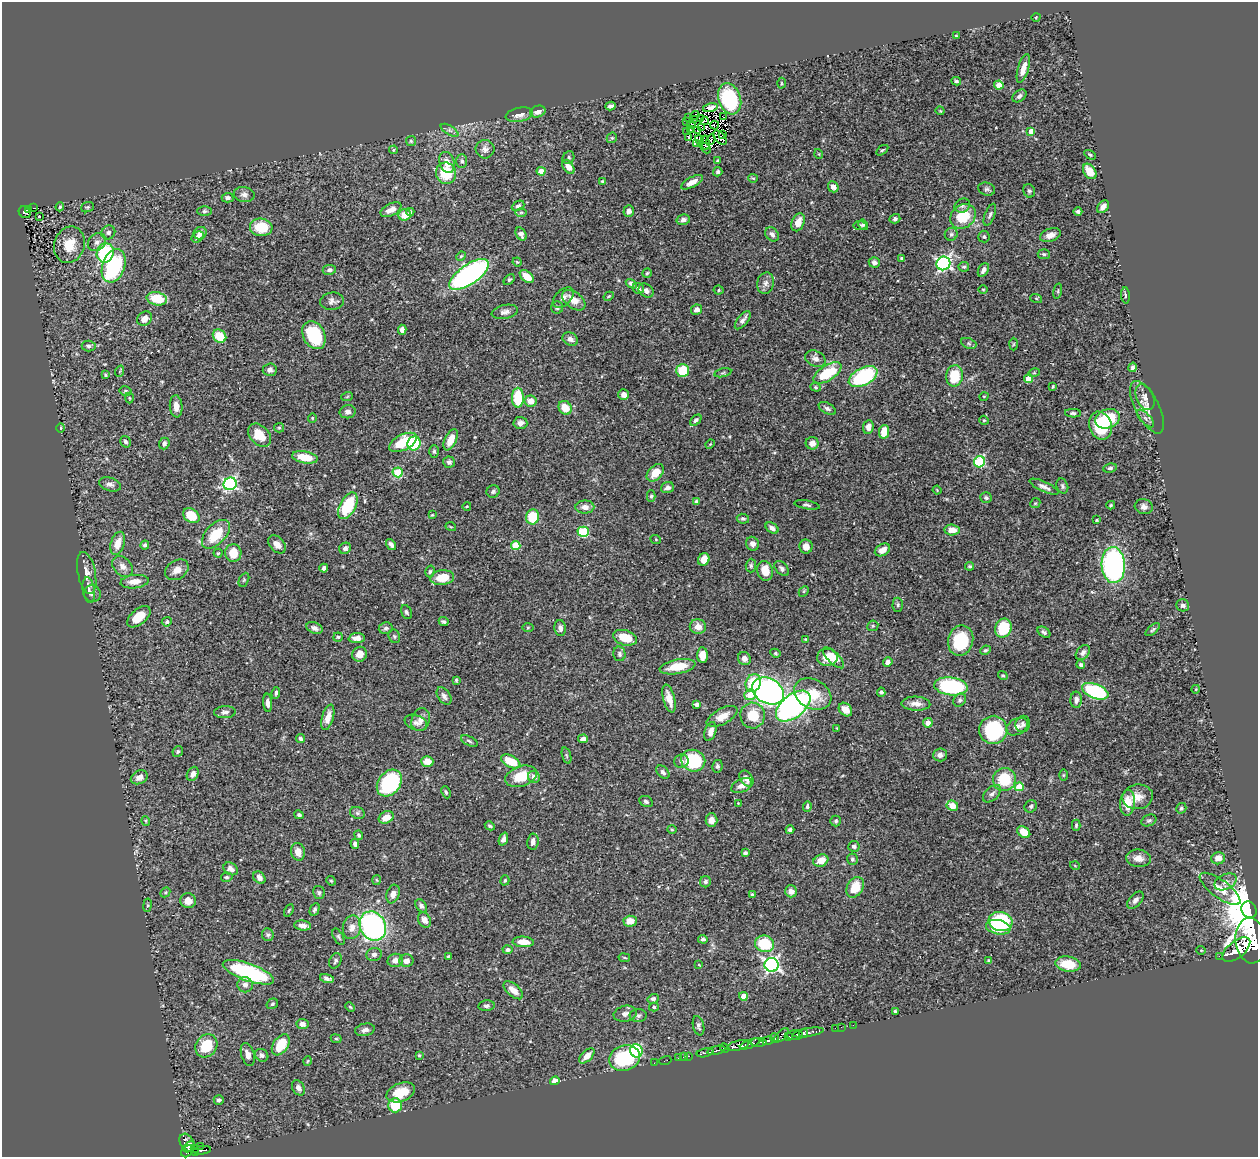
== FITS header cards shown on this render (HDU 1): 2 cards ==
NAXIS1  =                 1256
NAXIS2  =                 1155

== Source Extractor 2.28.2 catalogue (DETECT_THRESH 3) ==
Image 1256 x 1155 px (HDU 1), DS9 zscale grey, 1 PNG px = 1 image px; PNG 1260 x 1159 px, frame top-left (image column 1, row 1155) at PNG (2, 2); each listed source drawn as its Kron ellipse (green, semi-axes under 4 px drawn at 4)
Background 0.443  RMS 0.02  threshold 0.0605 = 3 sigma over >= 5 px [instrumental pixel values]
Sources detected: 477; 3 with non-positive FLUX_AUTO (blend fragments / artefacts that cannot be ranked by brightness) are neither listed nor drawn; the other 474 listed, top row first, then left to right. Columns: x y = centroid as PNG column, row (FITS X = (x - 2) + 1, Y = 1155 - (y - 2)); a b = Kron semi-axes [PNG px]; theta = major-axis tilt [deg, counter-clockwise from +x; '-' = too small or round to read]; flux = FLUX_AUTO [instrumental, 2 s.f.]
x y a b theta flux
1036 17 5 3 - 1.1
956 36 4 3 - 1.4
1023 68 15 5 73 12
956 81 5 4 - 2.1
781 83 5 3 - 1.4
999 85 4 4 - 19
1019 96 8 5 37 4.1
730 99 16 11 -71 90
610 106 5 4 - 4.2
710 108 7 3 12 1.1
940 111 4 3 - 1.3
538 112 8 5 18 8.7
519 115 14 7 11 9.1
695 115 4 2 - 1.8
689 117 3 2 - 0.99
724 117 3 2 - 1.4
700 119 4 3 - 2.4
694 120 3 2 - 0.52
704 121 4 2 - 0.62
687 122 2 2 - 0.89
691 125 4 2 - 1.5
715 125 4 2 - 2.3
702 127 3 2 - 0.95
691 129 4 3 - 0.0087
450 130 10 4 -31 3.7
687 131 2 2 - 1.1
698 131 2 2 - 1.2
1031 131 4 4 - 12
722 135 3 2 - 0.73
688 137 3 2 - 1.3
612 138 5 5 - 1.9
720 138 8 5 -49 1.1
711 139 5 3 - 3.9
700 140 5 2 - 2.9
411 141 5 5 - 2
705 143 7 3 -84 0.96
696 144 3 2 - 1.2
705 148 6 3 -46 2.5
485 149 9 9 - 6.3
394 150 4 3 - 1.7
882 150 7 4 35 2
819 154 5 3 - 1.1
1090 155 6 4 -31 2
568 158 6 5 - 2.7
462 161 7 5 -89 3.1
718 161 4 4 - 1.9
447 162 11 7 -72 12
568 167 8 5 -54 11
541 171 4 4 - 18
1090 171 8 6 -55 19
718 172 5 4 - 3.3
446 173 11 10 - 47
753 178 5 4 - 1.8
602 181 3 2 - 1.4
692 182 12 5 28 9.7
833 187 6 5 - 7.5
987 189 8 6 -16 3.9
1029 191 7 5 -71 2.7
244 194 10 7 -8 5.5
228 198 6 4 1 4.2
518 206 7 5 25 3.2
962 206 8 6 28 3.8
60 207 4 3 - 1.7
87 207 6 5 - 2.2
1103 207 7 5 48 7.6
34 208 4 2 - 16
29 209 4 3 - 29
391 210 11 6 27 11
205 211 7 5 2 2.6
629 211 5 5 - 5.8
1078 211 4 4 - 3.2
25 212 6 5 - 52
410 212 4 4 - 3.4
521 212 6 4 1 1.8
405 215 6 6 - 19
990 215 11 5 68 3.6
963 216 14 11 39 41
39 217 3 3 - 2.8
895 219 5 4 - 3
683 220 6 5 - 5
798 222 9 6 67 16
860 225 6 4 -5 1.9
863 225 5 4 - 2.3
261 227 11 9 -5 41
108 232 7 6 - 3.8
200 233 7 6 - 7
521 234 7 5 -57 4.8
772 234 8 6 -47 4.6
951 234 6 6 - 3.1
1050 235 11 6 18 8.7
198 237 6 5 - 6.1
984 237 6 5 - 2.8
97 242 10 8 42 6.4
69 245 18 15 71 27
105 253 10 8 74 94
1044 254 6 5 - 2.3
461 256 5 4 - 1.7
902 259 4 3 - 2.4
517 262 5 4 - 1.4
874 262 5 5 - 4.8
943 263 7 6 - 300
114 266 17 11 71 130
964 267 5 4 - 2.2
329 270 7 5 10 3.5
983 270 7 5 60 6
647 273 4 4 - 1.7
469 274 23 9 34 350
527 276 8 5 -40 19
509 280 6 4 46 2
766 283 11 8 76 6.7
631 284 6 4 -30 4.4
638 289 6 5 - 4.9
983 289 4 3 - 1.2
646 290 8 6 -40 5.6
719 290 5 4 - 1.8
1058 291 8 3 77 1.7
1125 295 8 3 -85 2
609 296 5 3 - 1.3
563 298 12 7 43 6.4
1036 298 6 4 -19 1.6
157 299 10 6 -11 38
574 300 13 8 -36 16
332 301 12 8 5 5.8
557 307 6 6 - 3.1
697 310 5 5 - 6.5
505 312 13 7 12 6.3
145 319 8 6 41 9.6
743 320 11 5 52 6.4
402 330 5 4 - 5.7
314 335 15 10 -62 61
220 336 7 6 - 31
570 339 8 6 -29 5.7
969 343 8 5 -21 2.5
1013 344 6 4 88 1.9
89 346 7 5 -4 2.9
815 359 11 7 -25 6.7
1133 367 5 4 - 2.8
270 370 7 6 - 5.7
683 370 6 6 - 43
120 371 6 3 71 1.2
723 373 8 3 13 2.1
827 373 16 7 33 69
1034 373 5 3 - 1.5
105 375 3 3 - 1.3
954 376 10 8 82 37
863 377 15 8 28 130
1028 379 4 4 - 20
816 387 5 4 - 1.8
1053 387 3 2 - 1.3
125 391 6 5 - 2.2
624 395 5 5 - 6.4
984 396 5 3 - 1.1
347 397 6 3 20 1.5
1145 397 14 8 -66 7
129 398 5 3 - 1.4
518 398 10 6 90 57
531 401 6 5 - 14
176 406 11 6 -85 9.7
1147 407 29 12 -62 18
565 408 7 6 - 22
827 408 9 5 -30 4.1
348 412 8 6 10 5.3
1073 413 8 4 -2 2.3
312 418 4 4 - 1.4
1145 418 11 5 -46 5
1108 419 13 9 18 69
696 420 7 4 45 3.4
984 420 5 4 - 1.6
520 423 7 6 - 7.5
1100 426 14 11 -68 57
868 427 7 5 83 8.6
61 428 5 3 - 1.3
279 428 5 4 - 2
884 432 7 5 79 23
260 435 13 9 -45 29
451 440 11 6 65 17
125 442 6 5 - 3.2
403 442 15 7 26 50
164 443 6 5 - 4
414 443 7 6 - 56
812 443 6 6 - 9.2
710 444 5 4 - 1.3
434 451 6 4 90 2.4
305 457 13 6 -11 29
449 462 6 5 - 4
979 462 5 5 - 110
1110 468 7 4 8 2.8
398 472 5 5 - 63
655 473 10 6 46 17
110 484 11 6 -16 5.7
230 484 7 6 - 240
1062 486 8 5 -71 3.2
1044 487 16 5 -25 5.7
667 488 6 5 - 5.7
937 490 4 3 - 1.2
493 491 6 6 - 3.1
651 496 6 4 88 2
986 498 6 5 - 2.5
696 502 4 3 - 2.5
1035 503 5 4 - 1.6
807 505 13 4 -10 3.3
1111 505 4 3 - 1.6
348 506 14 7 61 72
467 506 4 3 - 1
585 507 9 6 0 8.6
1144 507 9 7 -16 5.7
432 515 3 3 - 1.3
191 516 9 6 -34 35
533 517 7 6 - 45
743 519 6 5 - 3.1
1097 520 3 2 - 1.5
451 527 5 3 - 1.2
772 528 7 4 -34 4.9
952 530 7 5 -5 14
583 532 5 5 - 84
216 534 17 10 47 42
656 540 5 3 - 1.2
118 543 12 7 73 16
277 544 10 7 -46 9.3
391 544 6 4 -54 3.8
752 544 7 6 - 6.3
145 545 5 4 - 2.6
516 545 4 4 - 39
806 547 7 6 - 10
345 548 6 5 - 4.9
882 550 8 5 30 10
218 553 4 4 - 1.6
233 553 9 8 - 26
704 559 6 5 - 13
1113 565 18 11 -87 280
751 566 7 5 89 2.5
970 566 4 4 - 2.1
122 567 12 8 -46 9.7
324 568 4 4 - 3.9
782 568 9 5 -46 4.1
177 570 12 9 34 13
430 571 6 4 74 2
765 571 10 7 -77 19
87 573 21 9 -79 12
442 578 12 7 6 28
244 580 7 4 65 2.2
134 582 14 6 6 14
89 590 13 6 -81 5.1
804 591 6 4 47 1.9
92 594 8 8 - 4.6
898 605 7 5 88 2.3
1183 605 6 6 - 4.5
406 612 7 5 -64 2.7
139 617 14 7 40 25
167 622 5 4 - 3.2
444 622 5 3 - 2.6
873 626 5 5 - 1.7
528 627 6 4 1 1.6
698 627 8 7 - 10
314 628 8 5 -22 5.6
386 628 7 6 - 3.1
560 628 8 5 -86 5.4
1003 628 10 8 69 60
1153 630 8 4 41 2.3
1044 632 7 4 -35 3.2
394 636 7 5 -66 2.4
338 637 4 4 - 1.7
357 638 8 5 5 9.4
625 638 12 7 -17 25
805 639 3 3 - 1
961 641 15 12 78 64
985 650 5 3 - 2
775 653 5 4 - 2.1
1083 653 8 6 50 5.4
360 654 7 7 - 11
619 654 7 6 - 3.6
702 655 7 5 88 15
827 657 10 8 3 26
833 658 14 5 -45 20
744 659 7 6 - 5.9
888 662 5 4 - 5.6
1081 665 4 4 - 2.6
677 667 18 7 10 30
1003 676 5 4 - 1.8
456 680 4 3 - 1.7
753 683 9 7 67 45
951 686 17 9 -6 140
1196 689 4 3 - 1
768 691 17 12 -30 430
1095 691 14 7 -20 130
881 692 4 4 - 2.8
276 693 6 3 82 2.7
813 694 19 14 -27 36
750 695 6 5 - 26
444 696 10 6 -57 4.8
669 699 14 6 -74 14
960 700 7 5 53 2.8
1076 700 8 5 88 5.7
268 703 9 4 -86 6
696 704 4 4 - 4.7
916 704 14 7 -2 9.1
793 706 20 11 38 330
845 710 7 6 - 13
225 712 11 6 2 5.3
753 715 13 12 - 34
722 716 17 8 28 15
328 717 13 5 74 11
421 720 12 8 69 9.1
416 723 11 7 -20 5.9
928 723 5 4 - 9.1
1023 724 8 7 - 4
1017 727 11 8 28 6.6
837 728 3 3 - 1.1
993 730 14 14 - 97
710 731 10 5 71 7.4
301 739 4 3 - 2.9
583 739 5 4 - 5.6
469 741 9 4 -26 2.8
178 751 6 5 - 2.4
566 755 8 3 -71 2
940 755 7 6 - 6.2
427 761 6 5 - 15
511 761 10 6 -26 35
681 761 7 6 - 4
693 761 12 10 -18 78
717 766 6 5 - 3.1
663 772 8 5 -45 4.2
193 774 7 5 61 7.6
1063 775 5 3 - 1.3
521 776 16 10 19 35
139 777 9 6 27 9
534 777 6 5 - 7.7
746 778 9 6 -54 8.3
1004 779 11 11 - 49
389 783 15 11 51 130
742 786 11 6 25 8.3
1019 787 4 4 - 29
446 792 6 3 -65 2.1
992 794 11 6 43 5.3
1138 797 15 12 10 15
646 801 7 5 -27 3.5
738 803 3 3 - 0.94
1128 803 13 7 85 22
807 806 5 4 - 2.8
952 806 6 5 - 17
1031 806 6 5 - 3.1
1181 808 5 5 - 2.5
357 813 7 6 - 3.1
299 815 5 3 - 2.6
386 817 8 5 26 14
711 820 6 6 - 9.2
1149 820 8 5 24 2.8
146 821 5 3 - 1.3
836 821 5 5 - 2.7
1076 825 5 3 - 1.8
490 826 5 3 - 2.3
672 829 5 3 - 1.3
790 830 4 4 - 3.4
1024 832 7 5 -38 21
359 835 5 4 - 2.5
503 839 7 4 69 4.5
533 842 8 5 82 6.8
355 844 5 4 - 3.8
854 846 5 5 - 3.6
298 852 9 7 -79 11
745 853 4 4 - 2.5
1138 858 12 9 -6 11
1218 858 7 6 - 11
852 859 6 5 - 3.2
821 861 8 5 23 17
1075 866 5 3 - 1
231 869 8 6 -30 6.9
227 877 6 4 13 2.3
259 878 7 5 -48 6.3
376 880 5 3 - 1.3
505 880 5 4 - 1.8
331 881 5 4 - 1.6
705 882 6 5 - 3.1
1226 882 12 7 27 7.7
855 887 11 8 59 32
1220 889 24 9 -36 18
791 891 6 6 - 8.2
165 892 5 4 - 1.8
319 893 7 6 - 2.7
393 894 9 6 71 7.2
752 895 4 3 - 2.6
1135 900 10 6 48 6.2
188 901 8 7 - 12
147 905 7 3 82 1.8
421 906 7 5 -55 4.1
315 909 6 4 64 2.7
289 910 7 3 63 1.8
1249 910 9 7 -64 6400
425 920 8 6 -60 9.2
630 921 6 5 - 14
1001 921 12 9 -10 99
303 926 8 5 -7 6.9
373 926 15 12 -60 280
352 927 12 9 76 12
998 927 12 7 -11 46
268 935 6 6 - 2.4
338 937 9 5 -61 2.7
703 939 5 4 - 3.2
1251 941 23 15 -84 3200
523 942 10 5 -4 17
764 944 10 8 -16 55
508 950 5 4 - 3.4
1201 950 5 3 - 1
1236 950 16 8 39 1400
374 954 8 6 12 4.7
448 956 4 2 - 1.5
1219 956 2 2 - 19
624 958 6 3 -9 1.4
395 960 8 6 15 8.7
335 961 8 5 63 3.1
406 961 7 6 - 8.4
989 961 4 3 - 2.4
1068 964 13 7 -8 29
699 965 4 3 - 1
772 965 7 7 - 350
248 972 27 8 -20 150
327 978 7 4 -15 4.3
245 985 7 7 - 6.5
513 990 12 6 -42 12
743 996 4 4 - 16
653 999 5 5 - 4.1
272 1004 6 5 - 2.4
487 1006 8 5 7 3.4
350 1007 5 4 - 1.6
654 1007 5 4 - 1.9
895 1011 3 3 - 1.7
625 1014 11 8 11 6.9
638 1015 8 6 3 4
302 1024 6 5 - 5.7
853 1025 2 2 - 7.4
698 1026 10 5 -78 4.1
841 1027 2 2 - 6.8
835 1028 2 2 - 6.4
365 1030 10 6 11 5.6
808 1032 16 3 9 210
803 1033 5 4 - 290
781 1035 9 4 44 110
795 1035 8 5 3 260
789 1037 4 3 - 99
774 1038 4 3 - 100
336 1039 5 4 - 1.8
768 1041 6 3 11 220
758 1042 8 4 1 200
750 1044 11 4 20 200
281 1045 11 7 56 35
738 1045 11 4 15 630
206 1046 12 10 53 41
725 1048 5 3 - 230
716 1050 9 3 14 290
636 1051 7 6 - 110
705 1053 8 3 13 110
248 1054 12 6 -73 8.5
262 1055 7 6 - 3.6
419 1055 4 3 - 1.6
587 1056 9 5 44 12
689 1056 3 2 - 15
683 1057 2 2 - 3.7
625 1058 15 12 18 94
678 1058 2 2 - 5.6
308 1061 4 3 - 1.3
665 1061 6 2 19 7.8
654 1063 2 2 - 3.7
555 1081 5 4 - 7
298 1088 8 6 -60 6.7
401 1092 15 9 21 32
219 1100 5 5 - 3
395 1105 7 6 - 42
187 1143 9 6 -61 210
200 1146 2 2 - 4.5
189 1147 6 3 49 140
194 1148 3 3 - 21
202 1150 9 3 7 76
187 1151 7 5 46 240
195 1152 3 2 - 30
At the frame edge (FLAGS 8, measured only in part): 1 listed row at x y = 1251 941
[3 non-positive-flux detections neither listed nor drawn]